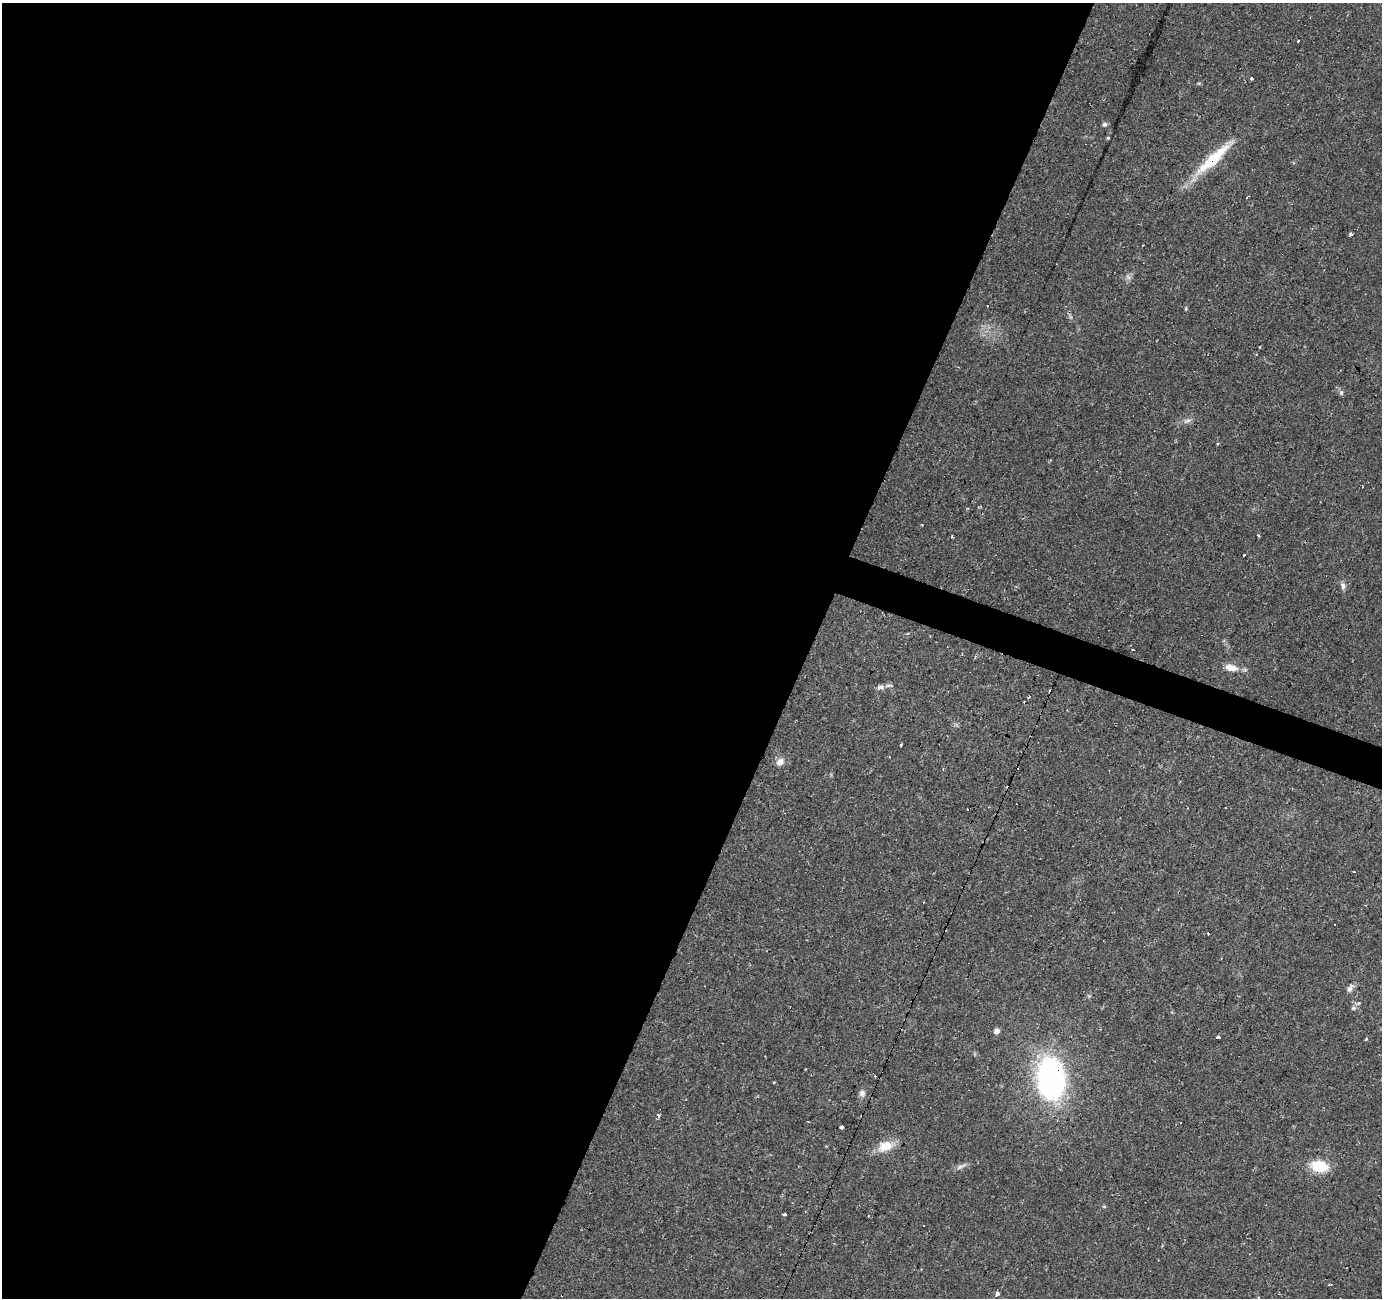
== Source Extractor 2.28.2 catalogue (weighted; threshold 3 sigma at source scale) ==
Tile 5 of 4 x 4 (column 1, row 2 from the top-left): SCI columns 1-1380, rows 2797-4092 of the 5523 x 5658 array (HDU 1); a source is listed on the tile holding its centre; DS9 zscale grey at full resolution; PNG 1384 x 1300 px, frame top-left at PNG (2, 3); no overlay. Shown black and unused: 60% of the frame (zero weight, under 2 of 3 exposures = <1% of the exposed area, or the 3 px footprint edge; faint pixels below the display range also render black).
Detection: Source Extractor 2.28.2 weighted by HDU 2 'WHT'; one run over the whole footprint, this tile lists its part. Background 0.0346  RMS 0.0034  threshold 0.0152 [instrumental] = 3 sigma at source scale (4.5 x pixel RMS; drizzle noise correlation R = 1.50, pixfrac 1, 0.0396/0.0396 arcsec/px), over >= 5 px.
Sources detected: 54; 12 cosmic-ray / hot-pixel residue — not listed; the other 42 listed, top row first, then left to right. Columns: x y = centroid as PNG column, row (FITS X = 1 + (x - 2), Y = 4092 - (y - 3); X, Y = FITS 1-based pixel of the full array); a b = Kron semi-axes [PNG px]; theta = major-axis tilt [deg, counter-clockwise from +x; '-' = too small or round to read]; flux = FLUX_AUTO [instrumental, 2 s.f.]
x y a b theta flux
1298 41 3 3 - 1.4
1252 78 3 3 - 1.9
1105 124 7 6 - 0.7
1108 138 4 3 - 0.31
1213 159 54 11 43 15
1247 197 3 3 - 0.46
1350 234 4 3 - 0.62
1128 277 8 4 -45 0.74
1186 309 5 3 - 0.34
1260 347 3 3 - 0.55
1341 393 7 5 89 0.7
1187 421 13 5 22 1.3
922 524 3 2 - 0.39
1258 535 4 3 - 0.32
952 537 3 3 - 1.1
1243 555 3 3 - 0.93
1343 586 9 7 -79 1.2
908 634 4 3 - 0.41
1132 649 3 2 - 0.45
976 656 5 3 - 0.38
1231 667 18 9 -9 3.6
880 687 11 6 1 1.3
1029 697 3 3 - 1.3
901 745 3 3 - 1.1
780 762 12 8 47 2.1
1350 988 12 6 58 1.3
1358 1002 5 3 - 0.48
1353 1008 7 5 21 0.71
996 1031 5 5 - 1.8
1218 1037 4 3 - 2
1366 1039 4 3 - 0.93
1051 1079 38 25 -86 80
862 1093 8 8 - 1.3
841 1127 4 3 - 2.7
885 1146 18 11 24 6
961 1166 14 5 27 1.3
1319 1166 18 11 -14 10
784 1214 4 3 - 1.5
868 1216 3 2 - 0.23
923 1226 3 2 - 0.8
997 1294 5 4 - 1.2
1258 1297 4 3 - 0.39
Overlapping masked pixels (flux is a lower limit): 2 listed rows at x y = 1051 1079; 1319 1166